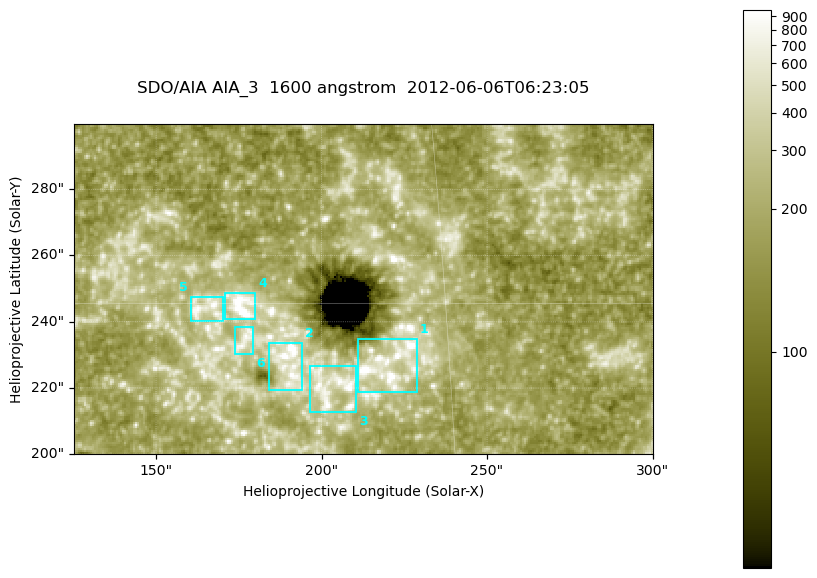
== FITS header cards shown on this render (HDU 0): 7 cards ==
TELESCOP= 'SDO/AIA '
INSTRUME= 'AIA_3   '
WAVELNTH=                 1600
WAVEUNIT= 'angstrom'
DATE-OBS= '2012-06-06T06:23:05.12'
CTYPE1  = 'HPLN-TAN'
CTYPE2  = 'HPLT-TAN'

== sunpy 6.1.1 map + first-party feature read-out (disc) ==
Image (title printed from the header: SDO/AIA AIA_3  1600 angstrom  2012-06-06T06:23:05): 287 x 164 px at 0.609 arcsec/px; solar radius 946 arcsec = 1552 px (partial field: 0.6% of the solar disc is inside the frame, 100% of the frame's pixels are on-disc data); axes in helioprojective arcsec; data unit not stated in the header (colour bar unlabelled)
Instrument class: DISC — disc imager (sunpy class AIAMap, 1600 A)
Bright regions (active regions / flare kernels): reference = the on-disc median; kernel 3 px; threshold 5 sigma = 338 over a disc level ~186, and >= 1.15x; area >= 47 px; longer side >= 3 px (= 1.8 arcsec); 6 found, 6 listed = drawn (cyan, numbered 1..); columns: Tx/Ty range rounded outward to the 2 arcsec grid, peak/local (2 s.f.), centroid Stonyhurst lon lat
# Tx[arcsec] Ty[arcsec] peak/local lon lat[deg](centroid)
1 210..230 218..236 9.8 +14 +14
2 184..194 218..234 9.8 +12 +14
3 196..212 212..228 5.1 +13 +13
4 170..180 240..250 12 +11 +15
5 160..170 240..248 4.7 +10 +15
6 174..180 230..240 4 +11 +14